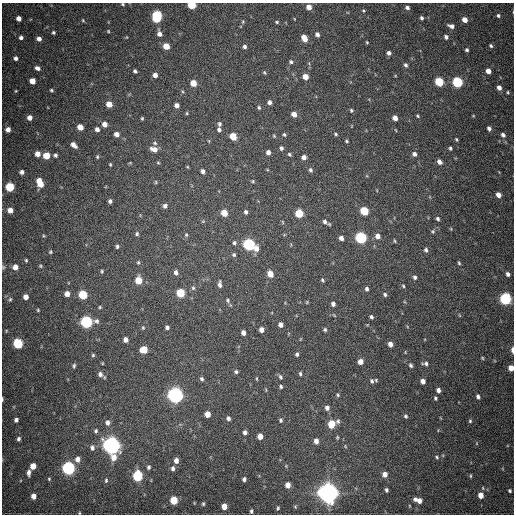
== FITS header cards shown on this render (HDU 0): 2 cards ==
NAXIS1  =                  512
NAXIS2  =                  512

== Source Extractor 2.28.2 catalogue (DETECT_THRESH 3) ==
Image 512 x 512 px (HDU 0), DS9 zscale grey, 1 PNG px = 1 image px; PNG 516 x 516 px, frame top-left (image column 1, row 512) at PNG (2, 3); no overlay
Background 656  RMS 19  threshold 56.5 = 3 sigma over >= 5 px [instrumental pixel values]
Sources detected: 245; all 245 listed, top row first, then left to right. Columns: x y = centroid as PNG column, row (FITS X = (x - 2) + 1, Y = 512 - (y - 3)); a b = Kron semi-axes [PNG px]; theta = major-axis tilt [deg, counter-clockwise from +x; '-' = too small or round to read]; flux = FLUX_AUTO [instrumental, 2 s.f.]
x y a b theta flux
123 4 4 4 - 1.6e+03
192 5 5 4 - 4.6e+04
309 7 5 4 - 1.0e+04
407 7 5 4 - 3.6e+03
363 11 5 4 - 1.7e+03
157 16 8 5 83 1.2e+05
498 16 5 4 - 2.6e+03
19 18 4 4 - 8.3e+03
422 18 4 4 - 2.8e+03
83 20 5 4 - 1.6e+03
465 20 5 4 - 1.1e+04
243 22 6 4 71 1.5e+03
277 22 4 3 - 1.6e+03
451 26 7 4 -19 5.8e+03
108 31 4 4 - 1.3e+03
53 32 4 4 - 2.3e+03
159 34 6 5 - 6.1e+03
317 34 5 4 - 5.1e+03
21 37 4 4 - 4.0e+03
446 37 5 4 - 3.9e+03
304 38 6 4 -65 1.6e+04
39 39 4 4 - 6.4e+03
367 42 4 3 - 1.3e+03
166 46 5 5 - 2.0e+04
491 46 5 4 - 2.2e+03
245 47 4 4 - 3.3e+03
467 50 4 3 - 2.4e+03
389 53 5 4 - 4.5e+03
16 58 4 4 - 4.2e+03
291 62 5 4 - 2.4e+03
405 65 5 4 - 2.9e+03
37 68 6 4 -22 4.4e+03
135 71 4 3 - 2.8e+03
488 71 5 4 - 9.8e+03
264 73 5 3 - 1.5e+03
155 75 4 4 - 6.1e+03
305 77 5 4 - 1.2e+04
32 81 5 5 - 1.4e+04
439 82 5 5 - 5.7e+04
457 82 6 5 - 1.1e+05
193 83 5 5 - 1.9e+04
499 88 5 4 - 6.4e+03
51 90 4 3 - 1.7e+03
16 91 4 3 - 1.2e+03
508 92 5 4 - 1.7e+03
270 102 5 4 - 4.4e+03
109 104 5 5 - 1.4e+04
177 105 4 4 - 5.7e+03
259 108 5 4 - 1.9e+03
351 110 4 4 - 1.8e+03
187 113 4 4 - 1.5e+03
294 114 5 4 - 1.0e+04
418 116 4 3 - 1.5e+03
473 116 5 3 - 1.1e+03
30 118 5 5 - 7.7e+03
142 118 4 3 - 1.5e+03
395 118 4 4 - 8.2e+03
105 124 5 5 - 8.4e+03
219 124 6 5 - 2.6e+03
80 127 5 4 - 1.2e+04
489 128 5 4 - 3.9e+03
8 129 4 4 - 7.5e+03
97 129 5 5 - 5.0e+03
219 130 6 5 - 3.3e+03
116 134 5 5 - 6.8e+03
284 134 4 4 - 2.1e+03
336 134 5 3 - 1.6e+03
503 135 6 5 - 4.1e+03
233 136 6 5 - 2.4e+04
274 136 5 4 - 1.4e+03
456 139 5 4 - 1.5e+03
209 141 5 3 - 1.1e+03
346 141 4 3 - 1.4e+03
155 143 6 5 - 2.8e+03
74 145 7 4 -41 6.4e+03
281 148 5 4 - 3.0e+03
450 148 4 3 - 2.2e+03
154 149 9 6 -18 9.3e+03
268 152 5 4 - 5.2e+03
37 154 5 4 - 9.4e+03
289 154 5 4 - 2.1e+03
414 154 5 5 - 4.5e+03
46 155 5 5 - 2.6e+04
55 155 4 4 - 2.8e+03
97 157 6 4 -89 1.8e+03
304 157 5 5 - 5.7e+03
439 162 5 4 - 6.5e+03
130 163 5 3 - 1.1e+03
158 163 5 4 - 1.4e+03
110 164 4 3 - 1.4e+03
187 167 4 4 - 1.2e+03
310 170 5 4 - 2.7e+03
202 171 5 4 - 4.3e+03
22 172 5 4 - 4.2e+03
253 181 5 4 - 1.5e+03
156 182 6 4 -90 1.4e+03
40 183 9 5 -68 2.3e+04
10 187 5 5 - 6.2e+04
498 195 5 4 - 9.0e+03
110 201 4 4 - 3.2e+03
165 206 5 5 - 4.0e+03
10 210 5 5 - 1.1e+04
364 211 5 5 - 5.1e+04
246 212 5 4 - 3.1e+03
224 213 5 5 - 1.9e+04
299 213 5 5 - 4.5e+04
438 219 5 4 - 2.6e+03
203 221 5 5 - 1.4e+03
283 222 5 3 - 1.3e+03
325 222 7 6 - 4.3e+03
451 229 5 3 - 9.9e+02
433 231 5 5 - 1.9e+03
137 234 5 4 - 2.1e+03
186 235 6 5 - 1.7e+03
44 236 6 4 -72 1.5e+03
378 236 6 6 - 7.2e+03
341 238 5 4 - 5.3e+03
361 238 6 5 - 1.6e+05
394 241 5 3 - 1.3e+03
234 243 5 5 - 2.6e+03
249 245 6 6 - 1.9e+05
117 246 5 4 - 2.3e+03
256 248 7 5 78 7.8e+03
426 250 5 4 - 3.2e+03
50 252 6 5 - 2.0e+03
234 255 5 5 - 2.3e+03
26 260 5 4 - 1.7e+03
138 262 5 4 - 1.5e+03
459 263 5 4 - 1.8e+03
40 266 6 5 - 1.8e+03
3 267 6 6 - 2.3e+03
15 267 6 5 - 1.1e+04
102 271 5 4 - 1.8e+03
176 272 6 4 -81 4.3e+03
270 274 6 5 - 1.4e+04
508 274 5 4 - 4.1e+03
415 277 5 4 - 2.8e+03
138 280 6 5 - 2.4e+04
322 280 5 3 - 1.7e+03
220 284 8 4 90 4.0e+03
403 286 5 4 - 1.5e+03
193 288 6 5 - 2.4e+03
367 289 5 4 - 3.1e+03
180 293 5 5 - 5.1e+04
67 294 5 5 - 9.2e+03
385 294 5 4 - 2.5e+03
83 295 5 5 - 6.2e+04
26 297 5 5 - 9.0e+03
10 299 7 5 56 2.6e+03
505 299 6 5 - 1.9e+05
228 300 6 5 - 2.5e+03
307 302 4 3 - 1.2e+03
333 304 4 4 - 4.2e+03
100 307 4 3 - 1.5e+03
38 310 4 4 - 1.4e+03
459 315 5 3 - 1.0e+03
371 317 4 4 - 2.7e+03
86 322 6 6 - 2.0e+05
280 325 5 4 - 5.9e+03
167 327 4 4 - 3.1e+03
143 328 5 4 - 1.6e+03
261 330 5 4 - 7.1e+03
325 330 4 4 - 2.1e+03
6 331 5 3 - 1.1e+03
243 333 5 4 - 5.7e+03
300 339 5 3 - 9.5e+02
126 340 5 4 - 6.1e+03
18 343 6 5 - 9.1e+04
390 344 5 4 - 7.1e+03
144 350 6 5 - 2.4e+04
512 350 7 3 -88 5.2e+03
297 354 4 4 - 2.7e+03
93 355 4 4 - 1.8e+03
482 358 5 4 - 1.5e+03
360 362 5 5 - 8.6e+03
425 364 8 5 -4 3.7e+03
411 365 6 5 - 2.6e+03
74 366 6 4 83 2.1e+03
511 368 5 4 - 1.3e+04
236 372 5 5 - 2.5e+03
100 374 7 6 - 5.5e+03
300 374 5 4 - 2.1e+03
280 377 7 4 -66 2.4e+03
257 378 6 3 -82 1.2e+03
202 379 6 4 -62 2.6e+03
372 381 7 5 -77 3.0e+03
423 381 5 4 - 7.5e+03
281 387 5 4 - 2.1e+03
266 390 6 3 -73 1.2e+03
438 390 5 4 - 5.4e+03
175 395 6 6 - 6.5e+05
338 395 5 4 - 1.5e+03
478 397 5 4 - 3.9e+03
435 398 4 3 - 2.0e+03
2 399 5 2 - 1.5e+03
327 408 6 5 - 4.6e+03
207 414 5 5 - 1.3e+04
406 416 5 4 - 2.1e+03
228 418 5 5 - 3.7e+03
16 420 4 4 - 4.1e+03
281 420 5 4 - 2.4e+03
338 421 6 5 - 2.7e+03
470 421 5 4 - 1.8e+03
107 422 7 6 - 5.3e+03
331 424 6 5 - 2.9e+04
96 431 6 5 - 2.5e+03
245 432 5 4 - 3.9e+03
260 436 5 4 - 1.1e+04
337 437 5 4 - 1.3e+03
19 439 5 4 - 3.1e+03
316 441 5 4 - 7.1e+03
112 445 7 6 - 9.0e+05
345 446 4 3 - 9.4e+02
92 448 8 6 -87 4.4e+03
114 457 7 6 - 1.2e+04
437 457 6 4 -31 1.8e+03
78 459 6 5 - 7.6e+03
176 461 6 5 - 7.0e+03
33 466 5 4 - 1.4e+04
286 466 4 4 - 1.1e+03
148 467 5 4 - 2.7e+03
68 468 6 5 - 3.0e+05
173 468 6 5 - 3.9e+03
29 473 7 4 -90 5.2e+03
385 474 5 5 - 7.4e+03
138 476 6 5 - 1.1e+05
470 476 6 3 90 1.4e+03
49 479 4 3 - 1.3e+03
244 479 4 4 - 3.5e+03
106 480 6 4 81 2.1e+03
288 485 5 4 - 1.1e+04
386 490 4 3 - 2.5e+03
510 491 4 3 - 1.9e+03
328 493 7 7 - 1.3e+06
481 495 5 5 - 1.3e+04
33 496 5 4 - 9.2e+03
415 499 6 5 - 4.2e+03
174 500 5 5 - 3.8e+04
419 501 6 5 - 7.5e+03
203 504 5 4 - 1.8e+03
224 506 5 4 - 1.4e+04
295 506 5 4 - 1.4e+03
278 508 4 3 - 1.6e+03
251 511 4 3 - 2.2e+03
79 513 3 3 - 9.1e+02
At the frame edge (FLAGS 8, measured only in part): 7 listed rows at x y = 123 4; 192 5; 3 267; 512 350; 511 368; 2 399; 79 513